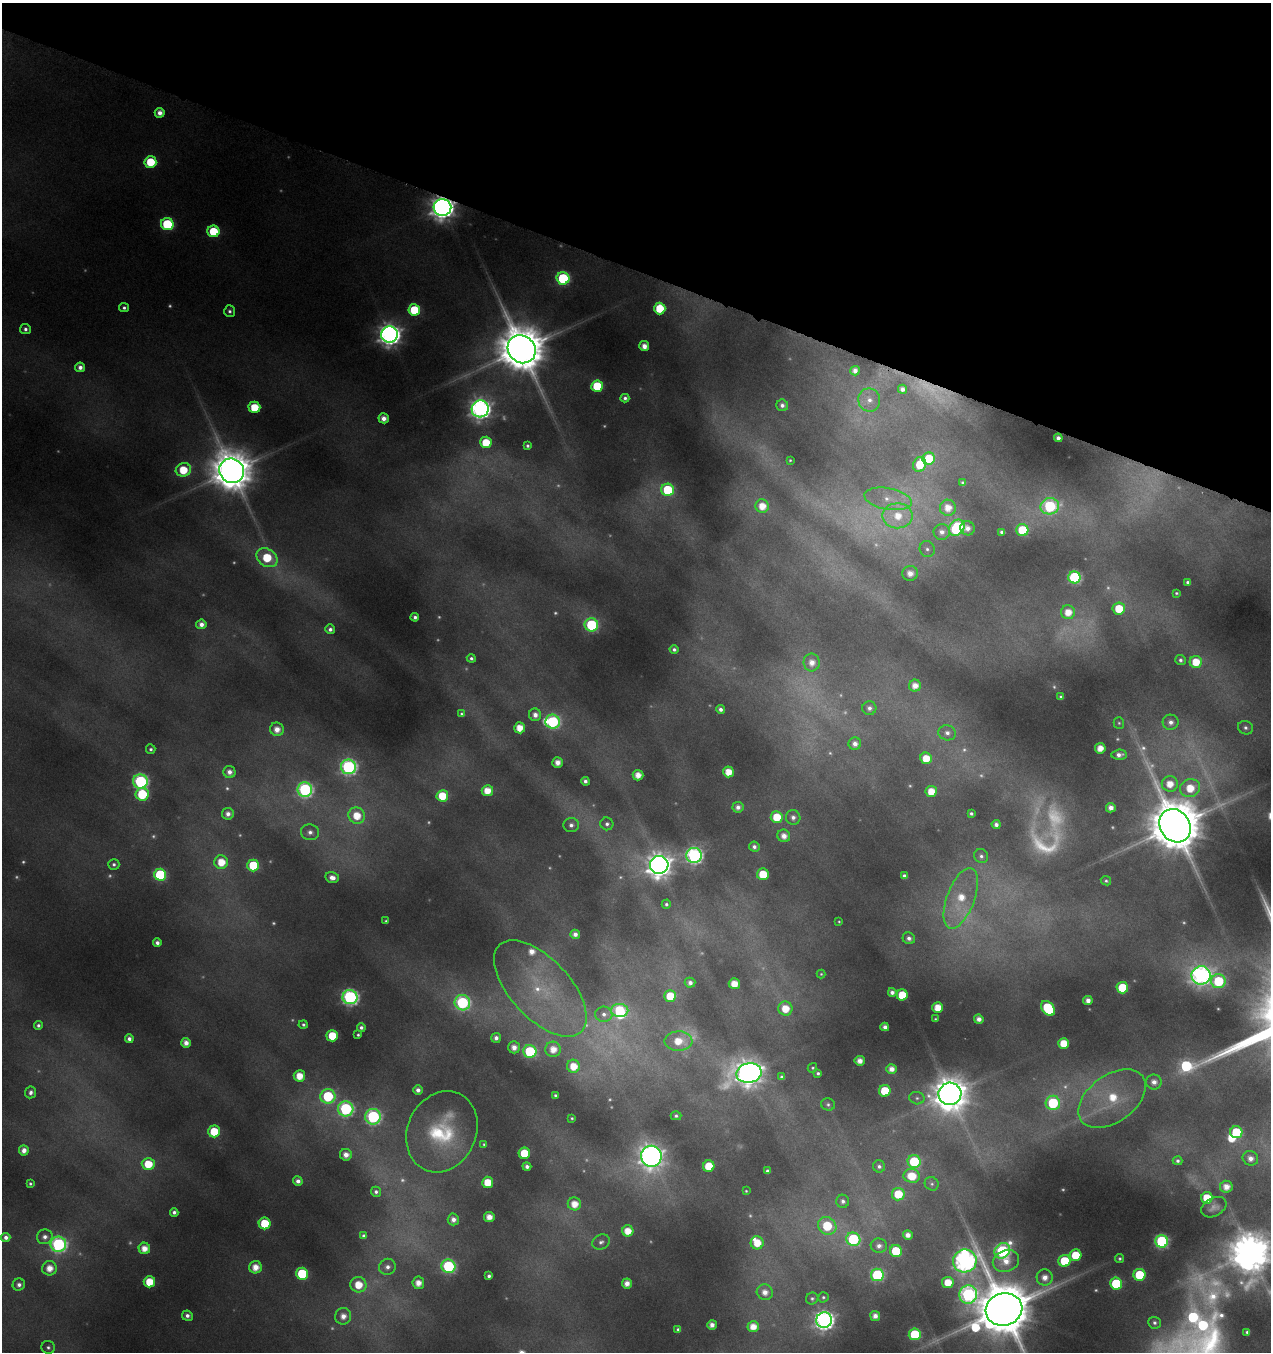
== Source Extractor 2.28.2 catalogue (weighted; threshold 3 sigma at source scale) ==
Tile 2 of 4 x 4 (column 2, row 1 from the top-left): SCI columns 1493-2761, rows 4076-5425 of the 5617 x 5427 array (HDU 1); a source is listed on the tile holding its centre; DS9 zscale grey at full resolution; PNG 1273 x 1354 px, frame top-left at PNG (2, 3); each listed source drawn as its Kron ellipse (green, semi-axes under 4 px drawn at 4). Shown black and unused: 20% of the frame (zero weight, under 4 of 8 exposures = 2% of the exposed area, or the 3 px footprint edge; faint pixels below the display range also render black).
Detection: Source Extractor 2.28.2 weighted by HDU 2 'WHT'; one run over the whole footprint, this tile lists its part. Background 0.0868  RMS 0.0096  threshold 0.0393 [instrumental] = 3 sigma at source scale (4.09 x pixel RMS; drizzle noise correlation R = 1.36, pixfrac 0.8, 0.0396/0.0396 arcsec/px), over >= 5 px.
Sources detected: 342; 69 too faint to see at this stretch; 2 inside a brighter object's white glare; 1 long thin detection or spike segment (spike, bleed or trail) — neither listed nor drawn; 3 inside a brighter listed object's ellipse — not listed separately; the other 267 listed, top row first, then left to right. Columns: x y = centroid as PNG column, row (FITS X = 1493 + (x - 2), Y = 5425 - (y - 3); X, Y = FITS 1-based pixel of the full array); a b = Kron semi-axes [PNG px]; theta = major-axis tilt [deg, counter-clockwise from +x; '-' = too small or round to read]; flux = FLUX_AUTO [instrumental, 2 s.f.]
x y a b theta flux
160 113 5 5 - 8
150 162 6 6 - 39
442 207 9 8 - 1000
167 224 6 6 - 78
213 231 6 6 - 45
563 278 6 6 - 120
124 308 5 4 - 3.1
660 308 6 6 - 33
414 310 6 6 - 54
230 311 6 5 - 3
25 329 5 5 - 3.6
390 335 8 8 - 830
644 346 5 5 - 9.5
522 349 15 13 -46 5900
80 367 5 5 - 6.5
855 371 5 5 - 6.6
597 386 6 5 - 52
902 389 4 4 - 5.7
625 398 4 4 - 3.4
869 400 11 11 - 9.9
782 405 6 5 - 4.7
254 407 6 6 - 31
480 409 8 8 - 640
384 418 5 5 - 8.8
1058 438 4 4 - 5.1
486 442 6 5 - 31
527 446 4 3 - 2.2
929 458 6 6 - 32
790 460 3 3 - 1.1
920 464 8 6 71 29
183 470 8 6 17 35
232 471 13 12 - 3900
963 483 4 4 - 2.9
668 490 6 6 - 66
888 499 24 10 -10 18
762 506 7 6 - 17
1050 506 9 8 - 150
948 508 8 8 - 15
898 516 15 12 -1 28
957 528 9 7 48 110
967 528 7 7 - 7.2
1022 530 6 6 - 56
942 532 8 8 - 7.4
1002 532 4 4 - 3.4
927 549 8 7 - 3.7
267 558 11 8 -35 41
910 573 8 7 - 11
1074 577 6 6 - 150
1188 582 4 4 - 2.4
1176 593 3 3 - 1.5
1119 609 6 6 - 31
1068 612 7 7 - 17
415 617 4 4 - 3.7
201 624 5 5 - 7.2
591 625 7 6 - 110
330 629 5 4 - 4.4
674 649 4 4 - 3
471 658 4 4 - 2.5
1180 660 5 5 - 3
812 662 9 8 - 11
1196 662 6 6 - 24
915 686 6 6 - 12
1061 697 4 3 - 1.9
869 708 7 7 - 5
721 709 4 4 - 4.3
461 714 4 4 - 1.6
535 715 6 6 - 7.5
553 722 7 7 - 150
1171 722 8 7 - 6.7
1119 723 6 5 - 1.8
520 728 5 5 - 18
1245 728 8 6 -23 3.3
277 729 7 6 - 12
947 733 9 7 -12 5.8
855 744 6 6 - 7
1100 748 5 5 - 14
151 749 5 4 - 2.5
1119 755 7 5 5 6.3
926 758 6 5 - 22
558 762 5 5 - 11
348 767 7 7 - 270
229 772 6 6 - 6.9
729 772 5 5 - 19
638 775 5 5 - 13
140 781 7 7 - 200
585 781 4 4 - 3.9
1170 784 8 8 - 18
1190 788 10 9 - 27
305 790 7 7 - 240
487 791 5 5 - 19
931 791 5 5 - 19
142 794 6 6 - 68
442 796 6 6 - 33
738 807 5 5 - 5.9
1111 808 5 4 - 8.1
971 813 4 3 - 2.5
228 814 6 6 - 6.7
357 816 8 8 - 24
777 817 6 6 - 29
793 817 7 7 - 5.7
607 824 6 6 - 3.7
571 825 8 7 - 5.3
996 825 4 4 - 5.2
1175 826 17 15 -54 7500
310 832 9 8 - 5.4
784 836 6 6 - 9.8
754 847 5 5 - 4.3
694 855 7 7 - 310
981 856 7 6 - 3.6
221 862 7 7 - 23
114 864 5 5 - 3
253 865 6 6 - 56
659 865 9 9 - 1300
763 874 6 6 - 35
160 875 6 6 - 87
904 876 4 4 - 3.7
332 878 7 5 -13 8.1
1106 881 5 4 - 1.9
961 898 32 13 69 42
666 904 4 4 - 2.6
386 921 4 3 - 1.6
839 921 3 2 - 0.99
575 934 5 4 - 6.1
909 938 6 6 - 5
157 943 4 4 - 4.6
821 974 4 4 - 1.2
1201 975 9 9 - 480
1218 981 7 7 - 68
690 983 5 5 - 5.3
734 984 5 5 - 18
540 988 60 30 -47 100
1122 988 6 6 - 46
892 992 4 4 - 4.8
902 995 5 5 - 32
670 996 6 5 - 28
350 997 7 7 - 300
1088 1000 4 4 - 7.6
462 1003 8 7 - 170
938 1008 5 5 - 20
1048 1008 8 6 -52 76
785 1009 7 7 - 21
619 1010 9 6 -2 56
604 1014 8 7 - 5.7
935 1019 3 2 - 0.93
979 1019 5 4 - 7.2
38 1025 4 4 - 2.7
303 1025 4 4 - 2.3
361 1027 4 4 - 3.4
885 1027 4 4 - 5.6
358 1035 4 3 - 1.7
332 1036 6 5 - 36
496 1038 5 5 - 5.7
129 1039 4 4 - 4.9
678 1041 14 9 1 23
186 1043 5 5 - 8.5
1064 1043 5 5 - 23
514 1047 6 5 - 8.7
553 1049 8 7 - 16
530 1051 6 6 - 99
860 1061 5 5 - 10
573 1066 6 6 - 20
812 1068 5 4 - 1.5
892 1069 5 5 - 9.5
749 1073 12 10 10 1300
818 1073 4 3 - 2.4
299 1076 6 5 - 20
782 1077 4 4 - 2.9
1154 1082 7 7 - 7.9
418 1090 5 4 - 5.6
885 1091 6 5 - 40
31 1092 6 5 - 4.5
950 1094 11 11 - 2600
555 1095 3 3 - 1.6
328 1096 7 7 - 91
917 1098 8 6 -14 2.8
1112 1099 38 23 37 67
1053 1103 7 7 - 86
828 1104 7 6 - 2.6
346 1109 7 7 - 200
676 1116 5 4 - 2.4
373 1117 8 8 - 200
572 1118 3 3 - 1.4
214 1131 6 6 - 35
442 1132 42 34 66 92
1236 1132 6 6 - 55
484 1144 3 3 - 1.3
24 1150 5 5 - 7.5
524 1153 5 5 - 34
346 1155 6 6 - 9.9
651 1156 10 10 - 990
1250 1158 8 7 - 8.5
1178 1161 5 4 - 3
914 1162 6 6 - 69
148 1164 6 6 - 30
709 1166 6 5 - 34
879 1166 6 6 - 3.5
527 1167 4 4 - 4.9
767 1171 4 4 - 2.4
912 1176 8 7 - 29
298 1181 5 4 - 6
488 1182 5 5 - 25
30 1184 3 3 - 1.7
932 1184 7 6 - 2.9
1226 1187 6 6 - 12
746 1191 4 4 - 1.2
376 1192 5 5 - 3.5
898 1194 6 6 - 32
1207 1198 6 5 - 30
843 1201 6 6 - 4.4
574 1204 6 6 - 17
1214 1207 13 9 29 6.3
174 1212 4 4 - 3.7
489 1217 5 5 - 12
453 1219 6 5 - 6.9
265 1223 6 6 - 37
827 1226 10 8 -36 51
628 1231 5 5 - 19
908 1235 5 5 - 8.2
364 1236 4 4 - 3
6 1237 4 4 - 5.3
45 1237 8 7 - 6.1
853 1239 7 6 - 120
1162 1241 6 6 - 170
601 1242 9 7 25 3.9
757 1243 6 6 - 21
58 1244 8 7 - 240
879 1246 8 7 - 6.1
144 1248 6 5 - 14
896 1251 6 6 - 46
1002 1251 8 7 - 190
1075 1255 6 5 - 37
1120 1258 5 4 - 1.8
965 1261 12 11 - 640
1006 1261 13 10 21 16
1064 1261 6 6 - 44
448 1266 7 6 - 140
255 1267 6 6 - 14
387 1267 8 8 - 6.3
49 1268 7 7 - 15
302 1274 6 6 - 65
877 1275 6 6 - 120
1139 1275 6 6 - 54
489 1276 4 4 - 2.9
1045 1277 8 8 - 11
149 1282 6 5 - 30
948 1282 6 5 - 22
418 1283 6 6 - 12
627 1283 5 5 - 9.3
1116 1284 6 6 - 69
19 1285 6 6 - 4.9
358 1285 8 7 - 26
765 1292 8 7 - 10
968 1294 9 9 - 310
823 1297 5 5 - 1.8
812 1299 6 6 - 2.5
1004 1309 18 16 16 9000
187 1316 5 5 - 4.9
343 1316 8 8 - 12
875 1316 5 5 - 7.8
824 1320 8 8 - 560
1154 1323 6 6 - 3.3
712 1325 5 5 - 7.7
753 1327 5 5 - 15
678 1329 4 4 - 2.2
1247 1332 4 4 - 2.7
915 1334 6 6 - 75
48 1347 7 6 - 3.1
Overlapping masked pixels (flux is a lower limit): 1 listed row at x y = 442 207
Isophote crosses this tile's border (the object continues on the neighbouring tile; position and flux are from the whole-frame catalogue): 1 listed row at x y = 1004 1309